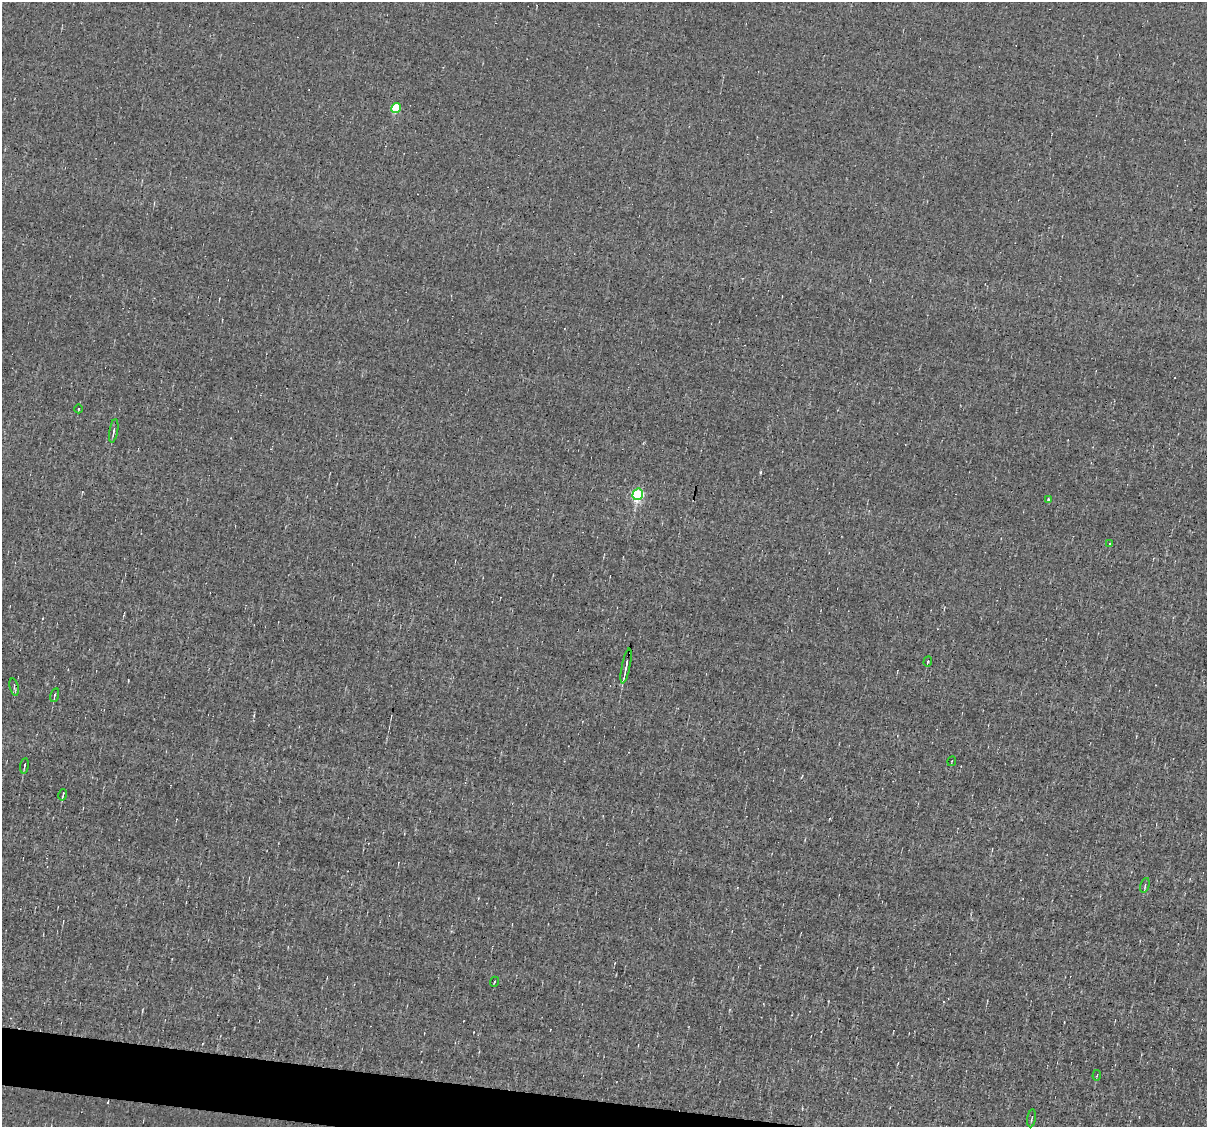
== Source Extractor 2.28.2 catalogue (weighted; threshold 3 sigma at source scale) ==
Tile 6 of 4 x 4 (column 2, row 2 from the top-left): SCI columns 1206-2410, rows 2481-3605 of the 4819 x 4845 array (HDU 1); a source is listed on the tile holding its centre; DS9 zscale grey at full resolution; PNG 1209 x 1129 px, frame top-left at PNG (2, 2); each listed source drawn as its Kron ellipse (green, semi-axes under 4 px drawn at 4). Shown black and unused: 2% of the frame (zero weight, under 3 of 4 exposures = <1% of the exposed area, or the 3 px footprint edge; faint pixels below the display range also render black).
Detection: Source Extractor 2.28.2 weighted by HDU 2 'WHT'; one run over the whole footprint, this tile lists its part. Background -0.00432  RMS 0.056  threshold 0.254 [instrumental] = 3 sigma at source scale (4.5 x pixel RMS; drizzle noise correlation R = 1.50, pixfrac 1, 0.05/0.05 arcsec/px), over >= 5 px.
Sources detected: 24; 6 cosmic-ray / hot-pixel residue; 1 long thin detection or spike segment (spike, bleed or trail) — neither listed nor drawn; the other 17 listed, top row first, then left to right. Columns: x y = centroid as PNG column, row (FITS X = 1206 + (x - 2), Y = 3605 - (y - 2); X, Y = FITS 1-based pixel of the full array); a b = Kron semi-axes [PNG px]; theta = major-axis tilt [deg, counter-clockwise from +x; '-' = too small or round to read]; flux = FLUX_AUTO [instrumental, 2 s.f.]
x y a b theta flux
396 108 5 4 - 270
79 409 4 3 - 5.3
114 431 12 3 80 15
638 494 6 5 - 720
1049 500 4 4 - 11
1109 544 3 3 - 11
928 662 5 4 - 6.5
626 666 18 2 79 21
14 687 9 3 -77 9.4
55 695 7 3 74 8.2
952 761 5 2 - 4.1
24 766 8 2 83 9
63 795 6 2 74 8
1145 885 8 4 74 10
494 982 5 3 - 4.9
1097 1075 5 3 - 4.9
1032 1118 9 3 81 7.1
Isophote crosses this tile's border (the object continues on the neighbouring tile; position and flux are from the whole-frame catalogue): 1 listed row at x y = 1032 1118
Unlisted compact peaks at least as high as the median listed source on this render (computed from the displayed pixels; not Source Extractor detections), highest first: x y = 760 472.